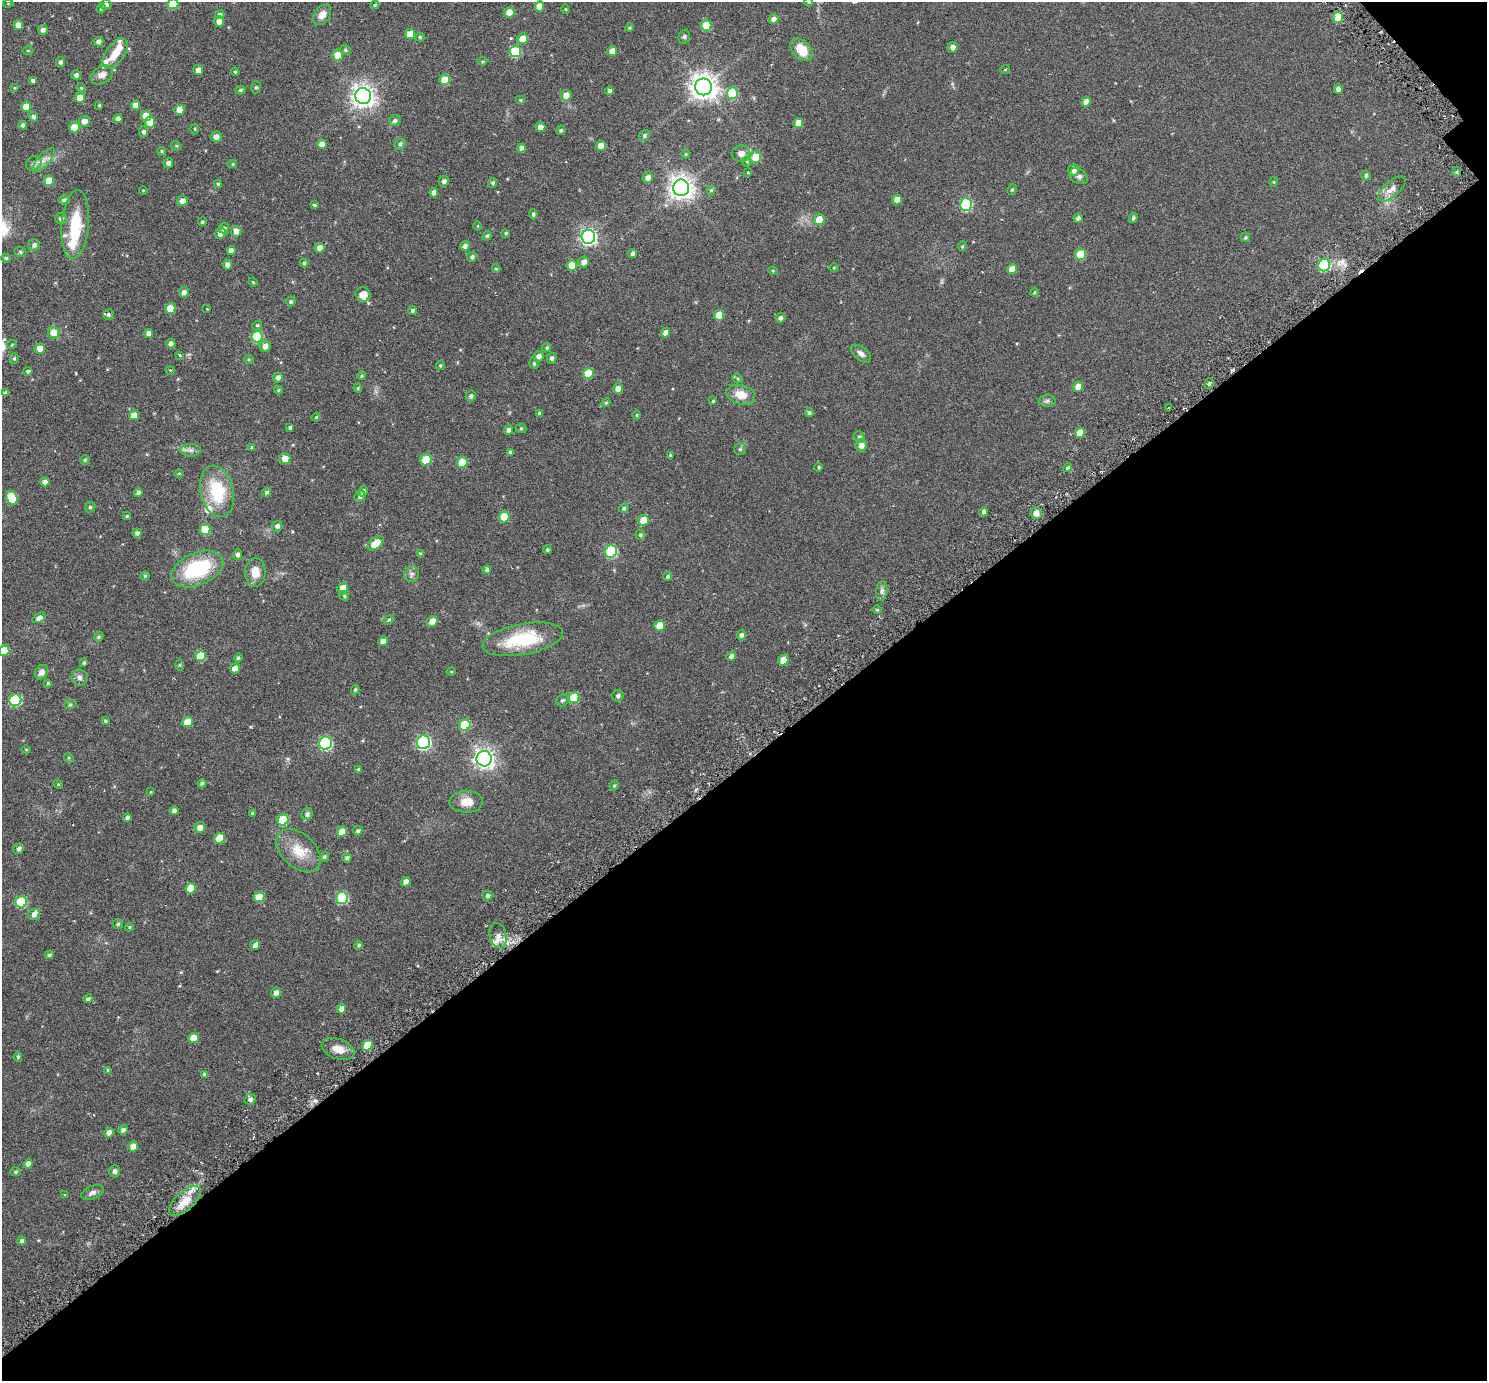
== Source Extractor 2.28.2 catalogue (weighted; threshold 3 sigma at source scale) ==
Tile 12 of 4 x 4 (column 4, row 3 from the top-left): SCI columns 4523-6007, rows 1587-2965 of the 6069 x 6069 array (HDU 1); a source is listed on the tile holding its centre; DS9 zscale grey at full resolution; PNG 1489 x 1383 px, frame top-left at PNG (2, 2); each listed source drawn as its Kron ellipse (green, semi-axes under 4 px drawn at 4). Shown black and unused: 45% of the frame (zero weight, under 3 of 6 exposures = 3% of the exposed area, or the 3 px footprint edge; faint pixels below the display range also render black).
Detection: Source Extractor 2.28.2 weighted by HDU 2 'WHT'; one run over the whole footprint, this tile lists its part. Background 0.032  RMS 0.0083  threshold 0.0339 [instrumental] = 3 sigma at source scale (4.09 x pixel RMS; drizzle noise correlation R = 1.36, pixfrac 0.8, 0.05/0.05 arcsec/px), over >= 5 px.
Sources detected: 341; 1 inside a brighter object's white glare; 1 cosmic-ray / hot-pixel residue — neither listed nor drawn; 8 inside a brighter listed object's ellipse — not listed separately; the other 331 listed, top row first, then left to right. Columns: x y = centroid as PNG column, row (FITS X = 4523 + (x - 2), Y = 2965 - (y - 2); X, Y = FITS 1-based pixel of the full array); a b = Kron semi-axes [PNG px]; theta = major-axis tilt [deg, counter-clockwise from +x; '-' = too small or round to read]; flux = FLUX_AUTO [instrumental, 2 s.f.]
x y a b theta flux
809 2 4 4 - 0.64
8 4 5 3 - 0.59
173 4 5 5 - 18
106 5 6 5 - 2.1
375 5 4 4 - 0.92
539 6 5 5 - 6.9
101 9 5 4 - 1.1
566 9 5 3 - 0.58
509 12 5 5 - 9
220 15 4 4 - 2
322 15 11 8 53 4.9
1338 17 6 5 - 13
773 19 5 4 - 3.1
219 21 5 5 - 4
18 25 5 4 - 5.8
706 25 5 5 - 17
630 28 4 4 - 0.87
43 30 5 5 - 2.5
410 34 5 5 - 8.7
420 37 5 4 - 1
684 37 7 5 75 1.3
523 39 5 5 - 10
98 42 5 4 - 3
952 47 5 5 - 2.8
28 50 5 3 - 0.69
345 50 6 4 -17 1.1
801 50 13 9 -45 13
515 51 6 5 - 38
612 51 5 5 - 6.6
115 54 18 9 55 10
337 55 5 5 - 7.8
483 61 4 3 - 0.69
60 62 5 4 - 1.7
198 70 5 5 - 4
1005 70 5 3 - 0.59
235 72 4 4 - 0.84
76 75 4 4 - 1.9
102 75 12 8 33 4.5
445 80 5 5 - 13
32 81 3 3 - 1.5
256 87 6 5 - 1.1
704 87 8 8 - 710
14 88 4 4 - 0.67
81 88 5 4 - 0.86
1338 89 4 4 - 2.5
240 90 5 4 - 1.1
609 91 4 4 - 2
732 93 6 5 - 27
566 95 5 5 - 5
363 96 8 7 - 470
80 98 5 5 - 5.8
520 100 5 4 - 0.9
1086 102 5 4 - 3.8
99 105 3 3 - 0.64
135 105 4 4 - 4.9
26 107 5 5 - 7.8
179 110 5 5 - 8.6
146 116 5 5 - 9.4
34 117 5 4 - 1.6
118 119 4 4 - 2.5
84 121 5 5 - 5.5
395 121 6 5 - 2
150 122 5 5 - 8.9
798 123 5 4 - 7.3
23 125 4 4 - 1.7
74 127 5 5 - 13
540 127 5 5 - 4.1
195 129 5 3 - 0.62
561 130 5 4 - 1.3
143 132 5 4 - 1.7
644 136 6 5 - 1.4
216 137 5 5 - 4.1
322 144 5 4 - 5.5
400 144 6 4 45 1.5
176 146 5 4 - 0.77
601 146 5 5 - 7
521 148 5 4 - 2.9
162 151 4 4 - 1
741 153 9 8 - 4
686 154 4 4 - 0.74
756 157 6 5 - 14
44 160 15 6 47 4.2
747 162 5 3 - 0.61
34 163 8 7 - 2.3
168 163 5 5 - 2.7
233 164 4 4 - 0.83
1074 170 6 5 - 3.4
748 172 3 2 - 0.8
1457 172 5 3 - 0.86
1366 175 5 4 - 1.4
1079 176 10 7 -31 2.4
648 178 5 5 - 3.4
49 181 5 5 - 11
444 181 5 5 - 2.1
1274 182 5 3 - 0.6
493 183 5 4 - 1.4
218 184 4 4 - 1
681 188 8 8 - 560
1392 189 17 7 42 4.8
143 190 4 3 - 0.55
711 190 4 4 - 0.96
1012 190 5 4 - 0.87
434 193 4 4 - 3.5
64 200 5 4 - 1.7
897 200 5 4 - 6.1
182 201 5 5 - 3.8
966 204 6 6 - 54
314 205 4 3 - 0.89
533 214 5 4 - 1.6
1078 218 4 4 - 2.2
1133 218 5 4 - 1.3
61 219 6 5 - 2.4
819 220 5 5 - 12
202 222 4 4 - 1.2
75 225 34 13 85 30
478 226 5 3 - 0.64
224 228 5 5 - 1.4
236 231 5 5 - 4.3
220 233 5 5 - 5
506 233 4 4 - 0.89
487 236 5 4 - 1.2
588 237 7 7 - 200
1245 237 4 4 - 1
34 245 6 5 - 2.3
465 246 5 4 - 2.9
962 246 5 4 - 0.77
319 248 5 5 - 3.8
231 251 4 4 - 3.7
20 252 6 5 - 1
632 253 4 4 - 1.7
1080 254 6 5 - 18
472 257 5 4 - 1.7
6 258 5 4 - 1.1
584 262 5 5 - 3.9
304 263 4 4 - 1.2
227 265 5 5 - 2.8
572 265 5 5 - 10
1324 265 6 5 - 45
834 268 5 3 - 0.57
496 269 4 4 - 0.64
1012 269 5 5 - 7.4
773 271 4 4 - 0.73
253 282 5 3 - 0.57
184 292 5 5 - 2.7
1035 292 4 4 - 0.77
363 294 7 7 - 7
291 301 5 4 - 1.2
170 308 5 5 - 9
207 309 3 3 - 0.44
412 310 4 4 - 1.4
108 314 5 5 - 1.2
719 315 5 5 - 9.6
780 318 5 5 - 1.9
257 325 5 4 - 0.86
54 333 5 5 - 10
149 333 4 4 - 3
666 333 5 4 - 4.6
257 337 5 5 - 31
171 343 5 4 - 2.8
12 344 5 3 - 0.6
265 346 5 5 - 3.8
547 348 4 4 - 1.1
40 349 5 5 - 5.8
861 353 12 6 -38 3
180 355 4 3 - 0.76
539 356 5 5 - 3.1
551 358 5 5 - 2
14 359 5 4 - 0.93
249 359 5 4 - 0.72
534 364 5 4 - 1
440 365 5 4 - 0.82
170 370 5 3 - 0.54
28 371 4 4 - 1.5
588 373 5 5 - 13
362 376 4 4 - 0.96
278 377 5 5 - 2.8
738 379 5 3 - 0.94
1209 384 5 4 - 1.5
1078 387 5 5 - 6.8
358 388 4 4 - 0.8
618 389 5 5 - 4.6
278 390 4 4 - 0.77
5 393 4 4 - 1.5
741 395 14 9 -15 9.4
471 396 5 5 - 1.7
713 401 4 4 - 0.83
1047 401 8 5 1 1.4
606 403 5 4 - 0.88
1168 408 4 2 - 0.53
809 413 4 4 - 1.6
539 414 4 4 - 1.9
134 415 5 4 - 7.5
637 415 5 3 - 0.65
316 417 4 4 - 0.6
290 427 4 4 - 1.5
521 428 5 5 - 0.82
509 430 5 4 - 2.3
1080 433 5 5 - 8.9
859 437 6 5 - 1.2
861 445 6 5 - 4
252 447 4 3 - 1.2
740 449 5 5 - 1
191 450 10 6 0 2.7
511 452 4 4 - 1.6
670 455 3 3 - 0.59
285 459 5 5 - 8.1
85 460 4 4 - 1
426 460 5 5 - 22
462 462 5 5 - 14
819 467 4 4 - 0.81
1067 468 4 3 - 1.1
179 473 5 3 - 0.59
45 482 5 4 - 2.9
217 491 26 16 -77 33
363 491 5 4 - 2.2
267 492 4 4 - 1.6
138 493 4 4 - 2
360 497 6 5 - 1.9
12 498 7 5 -65 19
90 507 6 4 45 0.94
624 508 5 4 - 1.2
984 512 4 4 - 2
1036 513 6 5 - 4.5
127 516 4 4 - 0.72
504 517 5 5 - 17
643 520 5 5 - 11
277 526 5 5 - 2
205 530 5 5 - 16
137 533 4 4 - 2
640 535 5 5 - 1.1
376 543 9 5 36 13
547 550 4 4 - 1.2
611 552 6 6 - 53
421 554 4 4 - 1.8
237 555 5 5 - 1.9
197 569 27 16 23 45
487 570 4 4 - 2.1
255 572 14 10 -90 8.6
412 574 8 7 - 2.2
145 576 4 4 - 0.9
668 576 4 4 - 1.2
343 588 5 5 - 8.9
882 591 9 5 84 2.4
344 596 5 4 - 0.92
877 610 4 4 - 0.85
39 618 7 4 32 2.6
389 620 5 4 - 1
432 621 5 5 - 6.2
660 626 5 5 - 11
741 635 5 4 - 1.9
99 637 5 4 - 0.97
523 639 41 15 11 38
383 641 5 4 - 5.2
4 650 5 5 - 13
200 656 5 5 - 14
731 656 5 4 - 2.2
238 658 4 4 - 1.2
783 660 5 5 - 10
84 663 3 3 - 1
179 665 5 3 - 0.67
235 668 5 5 - 4.4
41 672 7 6 - 3.3
451 672 4 3 - 0.57
80 678 8 8 - 2.4
48 683 4 4 - 0.97
355 690 5 3 - 0.9
618 696 6 5 - 1.9
574 698 5 5 - 23
15 700 6 6 - 44
563 700 6 5 - 1.4
70 705 6 4 19 0.89
105 721 4 4 - 1
187 722 5 5 - 11
465 725 6 5 - 24
424 742 7 6 - 110
325 743 6 6 - 79
26 749 4 3 - 0.56
69 758 5 4 - 0.81
484 759 7 7 - 350
359 770 4 4 - 1.3
202 783 4 4 - 1.6
58 784 5 4 - 0.66
614 785 5 4 - 0.84
151 792 4 3 - 0.49
466 802 17 11 1 8.6
174 811 4 4 - 2.1
252 813 4 3 - 1
307 814 6 5 - 2
127 818 4 3 - 1.6
283 820 6 5 - 27
200 827 5 5 - 4.8
358 831 5 4 - 1.3
342 832 5 5 - 7.3
219 838 5 5 - 13
19 849 5 5 - 2
299 851 26 17 -43 16
324 857 5 4 - 1.2
347 858 5 4 - 1.3
406 882 5 4 - 3.9
191 888 5 5 - 12
488 896 5 5 - 1.7
259 897 5 5 - 14
342 898 6 6 - 42
21 902 6 5 - 35
34 914 6 5 - 2.6
118 924 5 5 - 1
129 927 4 4 - 0.64
498 935 13 8 -75 5.2
255 945 5 4 - 3.4
359 945 4 4 - 1.1
49 955 4 4 - 1.5
276 993 5 5 - 2.8
88 999 5 4 - 1.5
341 1009 5 4 - 4
193 1038 5 5 - 8.4
367 1045 6 5 - 16
338 1049 17 10 -20 7.2
18 1057 4 4 - 1.1
108 1070 4 4 - 0.92
204 1074 4 4 - 1.2
250 1099 6 5 - 1.8
123 1130 5 4 - 2
109 1133 5 4 - 4.3
133 1146 5 4 - 6.6
28 1164 5 4 - 3.9
115 1171 6 5 - 1.8
15 1172 5 4 - 0.99
92 1193 11 6 23 2.7
65 1195 3 3 - 0.92
185 1201 20 9 42 12
22 1241 4 4 - 1.7
Overlapping masked pixels (flux is a lower limit): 1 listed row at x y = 185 1201
Isophote crosses this tile's border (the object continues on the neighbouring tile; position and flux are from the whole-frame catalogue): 3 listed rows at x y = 809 2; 173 4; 4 650